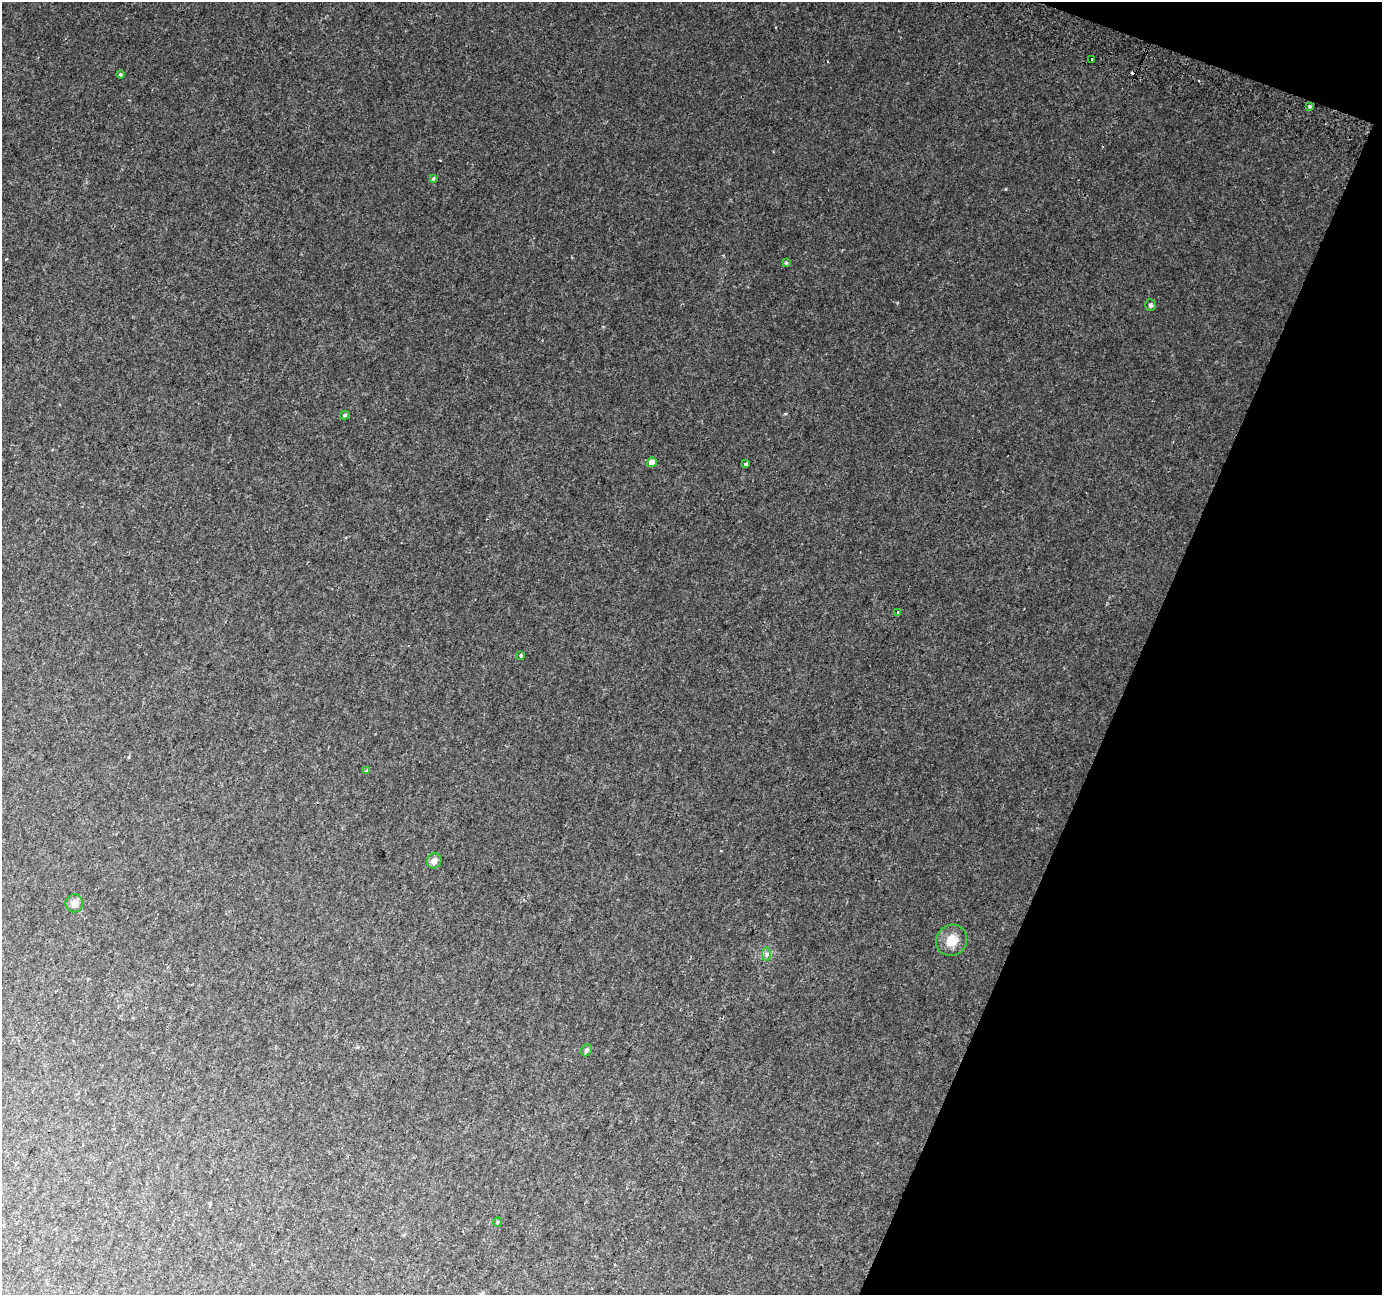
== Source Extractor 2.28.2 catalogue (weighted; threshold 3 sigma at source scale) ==
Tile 8 of 4 x 4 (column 4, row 2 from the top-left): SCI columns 4162-5541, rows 2904-4196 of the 5557 x 5739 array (HDU 1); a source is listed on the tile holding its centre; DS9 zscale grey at full resolution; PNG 1384 x 1297 px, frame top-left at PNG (2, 2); each listed source drawn as its Kron ellipse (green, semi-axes under 4 px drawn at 4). Shown black and unused: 19% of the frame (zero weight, under 2 of 3 exposures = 2% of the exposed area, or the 3 px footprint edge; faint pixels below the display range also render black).
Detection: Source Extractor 2.28.2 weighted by HDU 2 'WHT'; one run over the whole footprint, this tile lists its part. Background 0.0147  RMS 0.004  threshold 0.0178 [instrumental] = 3 sigma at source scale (4.5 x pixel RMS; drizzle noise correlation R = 1.50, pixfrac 1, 0.0396/0.0396 arcsec/px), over >= 5 px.
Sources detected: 19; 1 cosmic-ray / hot-pixel residue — neither listed nor drawn; the other 18 listed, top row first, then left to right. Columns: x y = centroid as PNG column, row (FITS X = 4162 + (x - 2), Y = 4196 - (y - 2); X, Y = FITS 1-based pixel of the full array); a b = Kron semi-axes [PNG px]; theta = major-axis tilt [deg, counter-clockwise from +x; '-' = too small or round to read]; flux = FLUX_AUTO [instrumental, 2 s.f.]
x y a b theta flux
1092 59 3 3 - 0.85
120 74 4 4 - 0.58
1310 106 4 3 - 0.54
433 179 4 3 - 0.51
786 263 4 4 - 0.38
1150 305 6 5 - 0.92
345 415 5 4 - 0.54
652 462 5 4 - 2.8
746 464 4 3 - 1.5
898 612 2 2 - 0.53
521 656 3 3 - 1.4
366 770 4 3 - 0.43
434 861 8 7 - 1.9
74 903 9 8 - 2.7
952 940 16 15 - 5.9
767 954 7 4 89 0.86
586 1050 6 5 - 1.1
498 1222 5 4 - 0.52